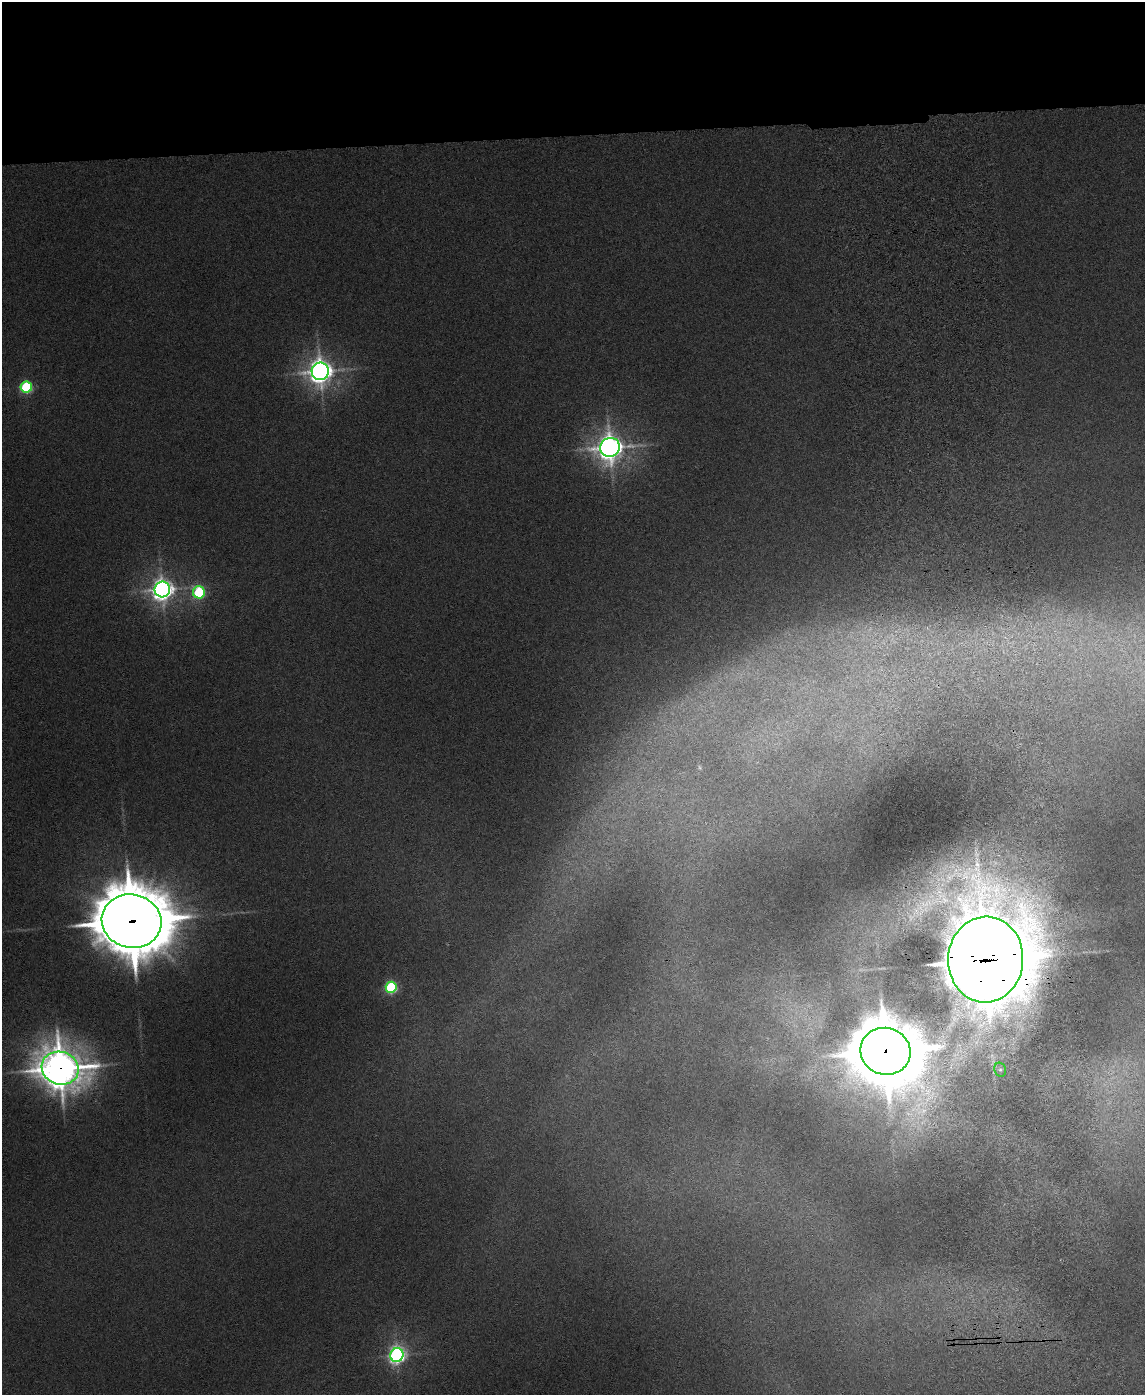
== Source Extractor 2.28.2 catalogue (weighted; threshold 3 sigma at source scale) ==
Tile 2 of 4 x 3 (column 2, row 1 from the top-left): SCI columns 1201-2343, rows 3030-4422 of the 4685 x 4565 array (HDU 1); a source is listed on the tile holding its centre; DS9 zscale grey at full resolution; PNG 1147 x 1397 px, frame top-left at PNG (2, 2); each listed source drawn as its Kron ellipse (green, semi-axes under 4 px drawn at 4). Shown black and unused: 10% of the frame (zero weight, under 3 of 6 exposures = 3% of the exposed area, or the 3 px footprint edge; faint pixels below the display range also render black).
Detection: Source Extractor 2.28.2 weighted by HDU 2 'WHT'; one run over the whole footprint, this tile lists its part. Background 0.0497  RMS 0.0075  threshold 0.0307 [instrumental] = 3 sigma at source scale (4.09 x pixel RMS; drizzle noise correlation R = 1.36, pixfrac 0.8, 0.05/0.05 arcsec/px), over >= 5 px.
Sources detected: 13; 1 too faint to see at this stretch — neither listed nor drawn; the other 12 listed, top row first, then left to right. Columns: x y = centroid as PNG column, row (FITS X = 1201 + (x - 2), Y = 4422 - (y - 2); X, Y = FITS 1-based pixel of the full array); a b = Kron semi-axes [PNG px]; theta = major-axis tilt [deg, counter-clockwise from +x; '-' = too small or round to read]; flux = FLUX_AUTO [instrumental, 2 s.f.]
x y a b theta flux
320 371 9 8 - 890
26 387 5 5 - 100
610 447 10 9 - 1100
162 590 8 7 - 710
199 592 6 6 - 94
132 921 30 26 -12 6900
986 959 43 37 87 8800
391 987 5 5 - 120
885 1051 25 23 -19 6400
60 1068 19 16 -18 2000
1000 1070 7 5 -68 2.2
397 1355 7 6 - 340
Overlapping masked pixels (flux is a lower limit): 4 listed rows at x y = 132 921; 986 959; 885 1051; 60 1068